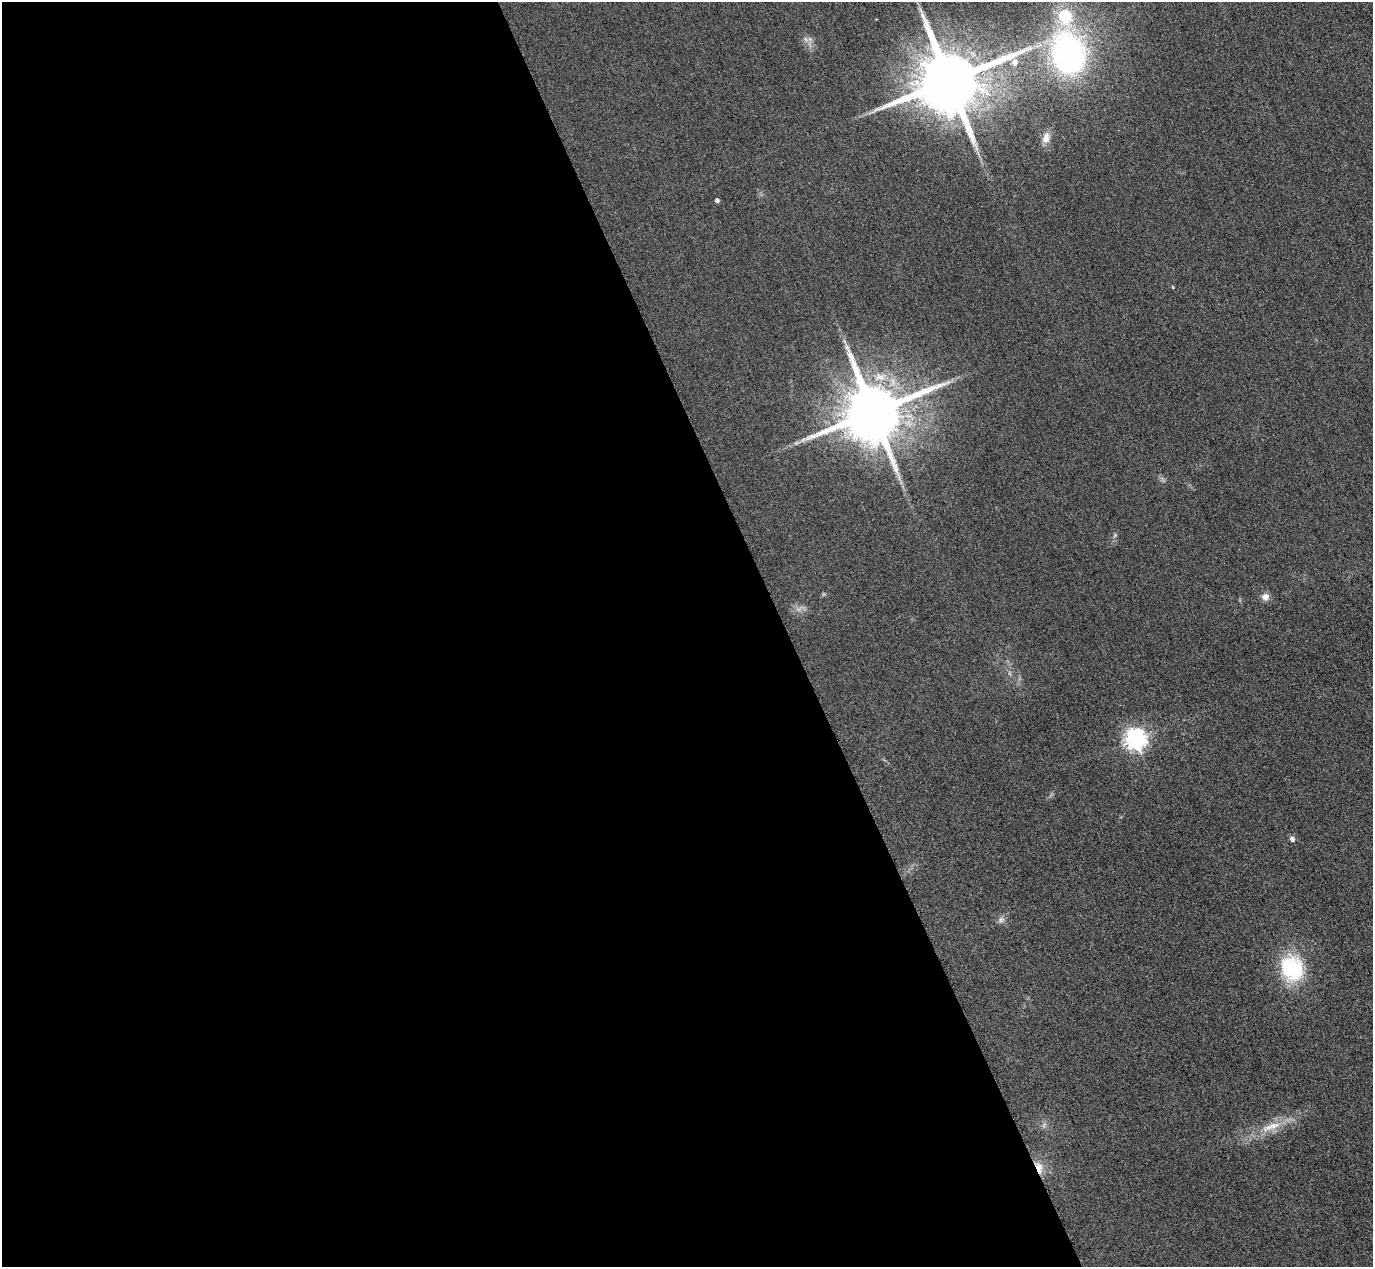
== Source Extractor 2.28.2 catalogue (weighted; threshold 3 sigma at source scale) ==
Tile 9 of 4 x 4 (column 1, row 3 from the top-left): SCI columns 31-1401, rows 1568-2832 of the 5546 x 5533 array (HDU 1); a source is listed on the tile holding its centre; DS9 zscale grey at full resolution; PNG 1375 x 1269 px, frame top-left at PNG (2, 2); no overlay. Shown black and unused: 57% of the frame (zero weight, under 3 of 4 exposures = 3% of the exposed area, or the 3 px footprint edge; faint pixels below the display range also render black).
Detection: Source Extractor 2.28.2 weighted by HDU 2 'WHT'; one run over the whole footprint, this tile lists its part. Background 0.148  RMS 0.019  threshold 0.0859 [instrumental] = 3 sigma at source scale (4.5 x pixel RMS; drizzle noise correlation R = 1.50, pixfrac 1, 0.05/0.05 arcsec/px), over >= 5 px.
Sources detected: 17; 2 too faint to see at this stretch — not listed; the other 15 listed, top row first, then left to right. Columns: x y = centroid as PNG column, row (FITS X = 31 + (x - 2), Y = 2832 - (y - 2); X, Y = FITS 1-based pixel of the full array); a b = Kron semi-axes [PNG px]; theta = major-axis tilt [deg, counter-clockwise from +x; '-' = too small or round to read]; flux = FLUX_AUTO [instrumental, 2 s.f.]
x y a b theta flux
1065 17 21 16 -74 85
1068 54 29 22 -75 670
1015 62 7 6 - 13
949 81 18 16 22 21000
1046 138 16 9 77 14
717 201 4 4 - 5.1
1173 287 4 4 - 1.7
873 412 17 15 26 18000
1265 597 9 9 - 12
1136 739 8 7 - 1100
1292 839 6 6 - 6.3
1001 920 9 6 64 6.4
1292 968 33 27 -70 130
1271 1127 35 10 19 44
1039 1168 16 8 -75 21
Overlapping masked pixels (flux is a lower limit): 1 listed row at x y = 1039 1168